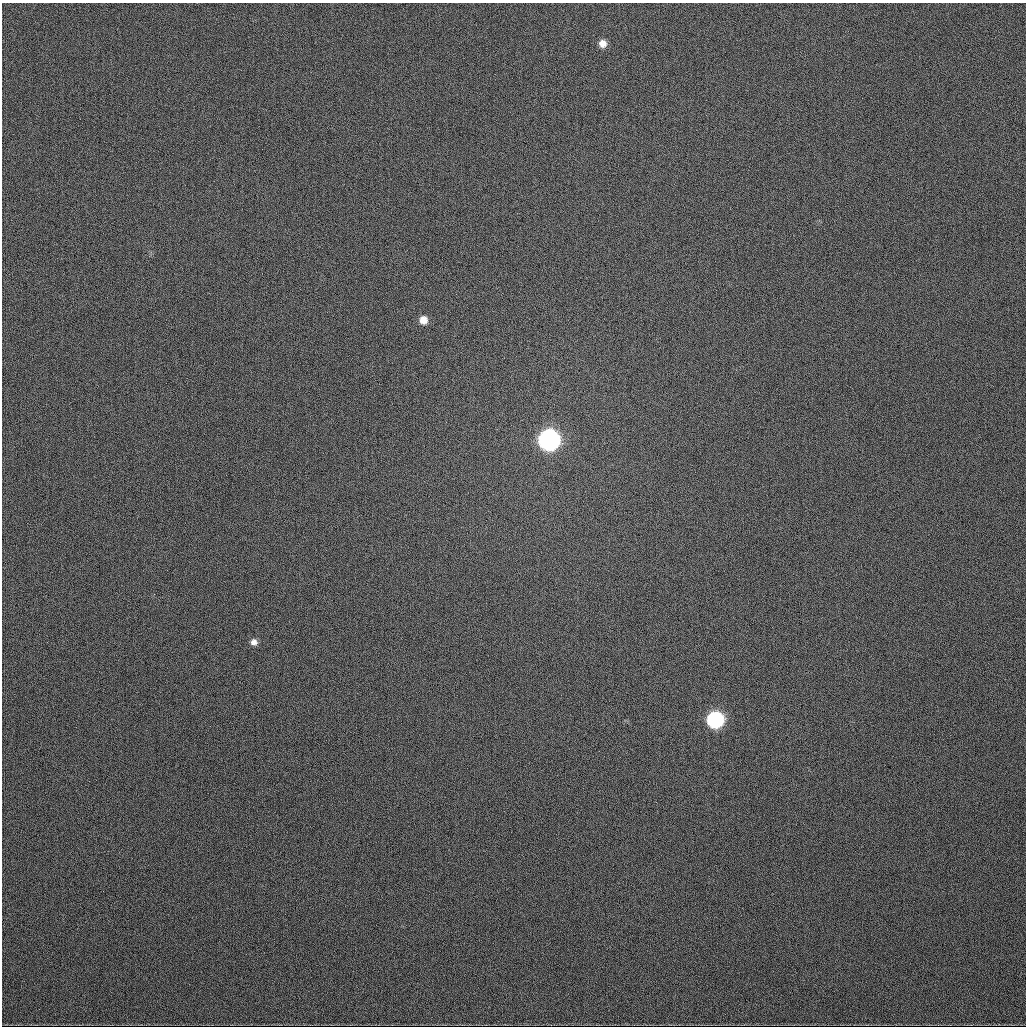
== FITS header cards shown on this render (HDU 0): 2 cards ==
NAXIS1  =                 1024
NAXIS2  =                 1024

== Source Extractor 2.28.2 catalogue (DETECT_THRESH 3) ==
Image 1024 x 1024 px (HDU 0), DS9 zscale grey, 1 PNG px = 1 image px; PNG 1028 x 1028 px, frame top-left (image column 1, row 1024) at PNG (2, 3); no overlay
Background 391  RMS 14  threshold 41.4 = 3 sigma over >= 5 px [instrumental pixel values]
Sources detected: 5; all 5 listed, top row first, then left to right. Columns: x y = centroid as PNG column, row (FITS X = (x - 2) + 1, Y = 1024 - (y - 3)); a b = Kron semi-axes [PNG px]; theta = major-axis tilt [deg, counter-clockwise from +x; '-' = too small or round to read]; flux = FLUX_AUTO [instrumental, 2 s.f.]
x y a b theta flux
603 43 9 8 - 7400
423 320 9 9 - 9000
549 440 10 10 - 600000
254 642 8 8 - 4700
715 720 9 9 - 220000